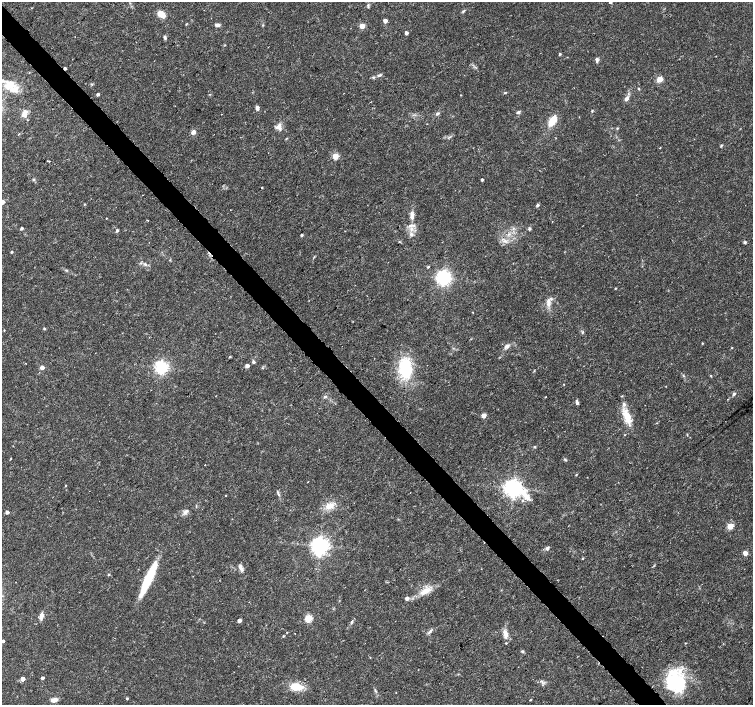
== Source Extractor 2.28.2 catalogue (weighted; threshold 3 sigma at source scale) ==
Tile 11 of 4 x 4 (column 3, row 3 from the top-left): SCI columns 3016-4517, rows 1622-3027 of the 6023 x 5990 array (HDU 1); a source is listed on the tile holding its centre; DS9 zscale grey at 2 x 2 block average (1 PNG px = mean of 2 x 2 image px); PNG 755 x 707 px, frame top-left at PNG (2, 2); no overlay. Shown black and unused: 4% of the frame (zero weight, under 3 of 4 exposures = <1% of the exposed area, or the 3 px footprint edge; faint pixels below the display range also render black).
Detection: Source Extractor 2.28.2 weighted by HDU 2 'WHT'; one run over the whole footprint, this tile lists its part. Background 0.0191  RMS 0.0019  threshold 0.00846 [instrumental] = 3 sigma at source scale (4.5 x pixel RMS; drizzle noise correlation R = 1.50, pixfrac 1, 0.0396/0.0396 arcsec/px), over >= 5 px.
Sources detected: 128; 3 cosmic-ray / hot-pixel residue — not listed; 7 inside a brighter listed object's ellipse — not listed separately; the other 118 listed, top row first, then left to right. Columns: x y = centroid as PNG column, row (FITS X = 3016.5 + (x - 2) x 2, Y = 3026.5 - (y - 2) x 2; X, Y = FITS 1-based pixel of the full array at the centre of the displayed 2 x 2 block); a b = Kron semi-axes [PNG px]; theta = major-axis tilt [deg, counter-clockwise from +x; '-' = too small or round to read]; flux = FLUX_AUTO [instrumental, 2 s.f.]
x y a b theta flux
610 2 3 3 - 0.63
368 5 4 2 - 0.55
161 14 9 5 -35 4.9
385 21 3 3 - 2.8
217 25 6 4 -1 1.5
263 25 3 3 - 0.34
362 26 3 3 - 8.2
406 33 2 2 - 2
165 37 5 3 - 0.81
560 54 3 3 - 0.55
597 60 7 3 -90 0.99
65 68 2 2 - 0.98
379 75 6 3 20 0.86
660 79 3 3 - 12
92 84 3 2 - 0.37
9 85 15 11 24 8
639 89 3 3 - 0.36
505 92 4 3 - 0.36
98 94 2 2 - 1.2
461 95 2 2 - 0.21
626 99 6 4 40 1.6
257 108 5 4 - 1.5
592 111 3 2 - 0.41
518 112 4 4 - 0.82
437 113 6 3 38 0.82
24 114 9 6 68 2.9
552 121 10 5 56 8.2
279 127 9 7 -59 2.5
617 128 3 2 - 0.33
193 132 5 4 - 1.9
721 145 4 2 - 0.43
660 148 2 2 - 0.24
335 156 3 3 - 12
47 161 2 2 - 0.26
33 179 4 3 - 0.54
482 180 2 2 - 0.87
262 187 2 2 - 0.27
537 205 4 3 - 0.76
412 215 12 5 88 2.5
106 218 2 2 - 0.23
21 228 3 2 - 1.1
529 229 3 3 - 0.91
117 230 3 3 - 0.73
411 234 5 4 - 1.2
509 234 4 2 - 0.64
302 235 2 2 - 0.71
505 241 5 4 - 1.4
745 242 4 3 - 0.56
12 252 3 2 - 0.51
145 264 4 4 - 0.78
428 267 3 2 - 0.5
444 278 4 4 - 170
615 288 3 2 - 0.28
548 303 12 5 -87 2.5
473 312 3 2 - 0.2
44 328 4 3 - 0.47
4 330 3 2 - 0.27
582 332 3 3 - 0.43
702 343 3 2 - 0.29
507 346 7 4 34 1.6
732 348 2 2 - 0.27
230 357 3 2 - 0.41
253 362 4 3 - 0.75
247 366 3 3 - 2.4
42 367 3 3 - 2.9
161 367 4 4 - 120
405 369 22 12 -86 25
711 375 3 2 - 0.29
564 384 3 2 - 0.18
666 386 2 2 - 0.17
734 394 4 3 - 0.83
325 397 4 3 - 0.74
545 397 2 2 - 0.63
577 402 7 3 -72 0.83
483 415 3 3 - 6.2
626 415 18 9 -77 6.8
687 435 3 2 - 0.25
535 447 3 3 - 0.41
11 458 3 2 - 0.23
565 459 4 3 - 0.55
576 475 3 2 - 0.25
308 482 2 2 - 0.18
66 486 2 2 - 0.27
513 488 6 5 - 260
226 496 3 2 - 0.23
522 501 4 3 - 0.54
330 506 12 8 11 4.2
7 512 3 2 - 1.7
186 512 8 5 39 1.5
730 526 3 3 - 12
320 546 5 4 - 260
547 548 5 4 - 0.89
745 553 3 3 - 5
583 558 3 2 - 0.36
241 569 9 4 -56 1.5
108 575 4 2 - 0.37
148 579 35 6 66 25
425 591 17 6 21 5
407 598 3 3 - 1.9
41 616 9 4 80 2.1
308 618 3 3 - 21
239 621 3 2 - 2.5
352 622 7 3 67 0.74
287 632 2 2 - 0.24
505 634 12 6 -78 2.8
283 636 3 2 - 0.46
3 641 2 2 - 1.1
685 643 3 2 - 0.26
522 651 5 3 - 0.56
42 678 3 2 - 1
22 679 3 3 - 4.8
675 682 26 22 -26 27
542 683 3 3 - 0.6
296 687 12 6 -7 10
375 690 6 2 -67 0.59
127 698 3 2 - 0.46
54 700 7 4 12 2.2
530 700 3 2 - 0.31
Overlapping masked pixels (flux is a lower limit): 1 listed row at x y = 65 68
Isophote crosses this tile's border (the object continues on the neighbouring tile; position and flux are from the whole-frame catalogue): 1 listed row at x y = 610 2
Diffuse or blended objects may show on this block-average render without a row.